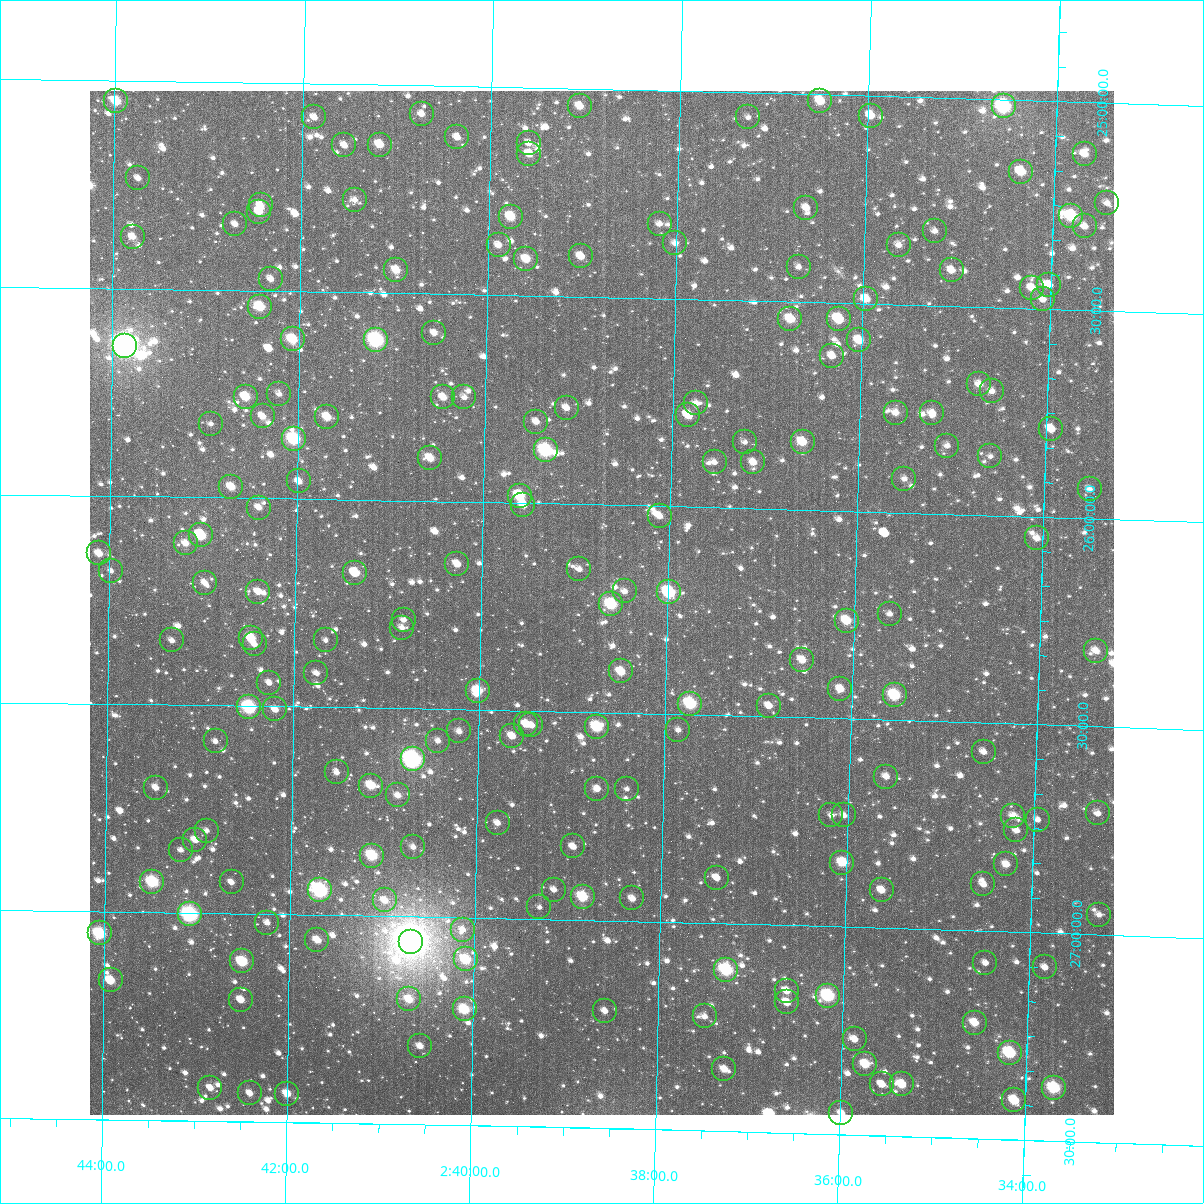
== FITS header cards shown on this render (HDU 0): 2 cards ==
NAXIS1  =                 1024
NAXIS2  =                 1024

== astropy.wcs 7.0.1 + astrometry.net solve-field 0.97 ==
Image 1024 x 1024 px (HDU 0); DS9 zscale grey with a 90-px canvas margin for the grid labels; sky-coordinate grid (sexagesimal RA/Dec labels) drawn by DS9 from the SOLVED WCS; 194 Tycho-2 reference stars matched to detected sources circled (green)
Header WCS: RA---TAN-SIP/DEC--TAN-SIP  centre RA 02:38:43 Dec +26:14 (39.68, +26.24 deg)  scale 8.66 arcsec/px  FOV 147.8' x 147.8'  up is +179 deg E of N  parity flipped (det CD > 0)
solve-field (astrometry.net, Tycho-2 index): VERIFIED the header's WCS against the Tycho-2 star catalogue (verified at 6 index scales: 16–194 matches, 0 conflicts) and refined it, rather than solving blind
Solved WCS: RA---TAN-SIP/DEC--TAN-SIP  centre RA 02:38:43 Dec +26:14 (39.68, +26.24 deg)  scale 8.66 arcsec/px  FOV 147.8' x 147.9'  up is +179 deg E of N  parity flipped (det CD > 0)
The solver's refit moves the header's centre by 0.48 arcsec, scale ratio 1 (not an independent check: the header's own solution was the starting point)
Tycho-2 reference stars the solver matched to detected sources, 194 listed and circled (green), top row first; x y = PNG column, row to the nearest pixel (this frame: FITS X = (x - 90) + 1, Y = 1024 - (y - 91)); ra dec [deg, ICRS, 3 dp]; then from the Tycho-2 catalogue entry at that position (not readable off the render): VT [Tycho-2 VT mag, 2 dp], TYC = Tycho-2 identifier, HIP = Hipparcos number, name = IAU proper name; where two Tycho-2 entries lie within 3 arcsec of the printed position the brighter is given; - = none
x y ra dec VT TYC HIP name
116 101 40.996 +25.050 9.90 1772-835-1 - -
820 101 39.127 +25.015 10.12 1771-537-1 - -
580 106 39.765 +25.042 10.77 1771-1018-1 - -
1004 106 38.640 +25.016 8.50 1771-524-1 11982 -
422 114 40.184 +25.069 11.97 1772-605-1 - -
871 116 38.992 +25.048 10.76 1771-296-1 - -
314 117 40.469 +25.082 11.78 1772-4-1 - -
748 117 39.317 +25.059 12.64 1771-368-1 - -
457 137 40.088 +25.123 11.40 1772-494-1 - -
529 143 39.898 +25.134 12.17 1772-500-1 - -
344 145 40.388 +25.148 11.44 1772-848-1 - -
380 145 40.294 +25.144 10.64 1772-40-1 - -
529 154 39.896 +25.160 10.91 1772-310-1 - -
1085 154 38.421 +25.125 11.47 1771-740-1 - -
1021 172 38.588 +25.171 10.17 1771-922-1 - -
138 178 40.935 +25.235 11.40 1772-37-1 - -
355 200 40.358 +25.279 11.59 1772-139-1 - -
1107 203 38.358 +25.240 12.11 1771-337-1 - -
261 205 40.608 +25.296 10.91 1772-964-1 - -
806 208 39.157 +25.273 11.67 1771-454-1 - -
259 212 40.611 +25.311 10.63 1772-669-1 - -
1071 216 38.451 +25.275 9.31 1771-547-1 - -
511 217 39.942 +25.311 9.99 1772-862-1 - -
235 224 40.675 +25.342 11.94 1772-659-1 - -
660 224 39.546 +25.321 12.17 1771-1215-1 - -
1085 226 38.415 +25.298 11.01 1771-502-1 - -
935 231 38.813 +25.320 11.87 1771-988-1 - -
133 237 40.948 +25.375 11.20 1772-344-1 - -
675 243 39.503 +25.367 12.25 1771-460-1 - -
499 245 39.973 +25.381 11.35 1772-222-1 - -
899 245 38.908 +25.357 11.55 1771-978-1 - -
581 256 39.754 +25.404 10.93 1771-994-1 - -
526 259 39.899 +25.413 10.59 1772-718-1 - -
799 267 39.173 +25.416 12.27 1771-1190-1 - -
396 270 40.244 +25.446 10.67 1772-732-1 - -
952 270 38.765 +25.414 11.11 1771-374-1 - -
271 279 40.578 +25.472 11.32 1772-969-1 - -
1049 285 38.506 +25.442 11.30 1771-641-1 - -
1032 288 38.550 +25.450 11.33 1771-569-1 - -
866 299 38.991 +25.488 10.76 1771-281-1 - -
1043 299 38.520 +25.477 11.53 1771-637-1 - -
260 307 40.606 +25.539 9.73 1772-271-1 - -
790 319 39.191 +25.542 10.19 1771-1210-1 - -
839 319 39.062 +25.539 9.80 1771-269-1 12131 -
434 333 40.140 +25.595 11.58 1772-293-1 - -
293 339 40.517 +25.616 9.76 1772-396-1 - -
376 340 40.295 +25.615 8.22 1772-976-1 12524 -
859 340 39.007 +25.589 10.58 1771-691-1 - -
125 346 40.964 +25.638 6.40 1772-41-1 12744 -
832 356 39.077 +25.628 11.09 1771-338-1 - -
979 384 38.682 +25.686 11.19 1771-505-1 - -
992 391 38.648 +25.702 11.66 1771-931-1 - -
279 394 40.551 +25.749 12.47 1772-202-1 - -
246 397 40.640 +25.757 10.13 1772-469-1 - -
443 397 40.112 +25.749 10.74 1772-6-1 - -
464 397 40.056 +25.748 12.39 1772-75-1 - -
696 403 39.437 +25.751 11.94 1771-658-1 - -
567 408 39.783 +25.769 11.55 1772-18-1 - -
896 413 38.903 +25.760 11.24 1771-1093-1 - -
932 413 38.805 +25.758 11.71 1771-1126-1 - -
688 415 39.457 +25.779 10.45 1771-780-1 - -
263 416 40.594 +25.803 11.38 1772-12-1 - -
327 417 40.421 +25.802 10.63 1772-885-1 - -
536 422 39.863 +25.804 11.43 1772-761-1 - -
211 424 40.732 +25.823 12.17 1772-919-1 - -
1051 429 38.487 +25.788 10.93 1771-562-1 - -
294 439 40.511 +25.856 8.84 1772-252-1 - -
745 442 39.304 +25.841 12.37 1771-636-1 - -
803 442 39.150 +25.836 10.35 1771-287-1 - -
947 446 38.763 +25.836 12.05 1771-837-1 - -
546 450 39.836 +25.872 8.80 1772-495-1 - -
990 456 38.647 +25.858 12.40 1771-1357-1 - -
430 458 40.144 +25.897 10.80 1772-44-1 - -
715 462 39.384 +25.891 11.96 1771-678-1 - -
753 462 39.280 +25.888 11.30 1771-731-1 - -
904 479 38.875 +25.918 11.77 1771-280-1 - -
299 481 40.494 +25.958 11.55 1772-368-1 - -
231 487 40.675 +25.973 10.57 1772-428-1 - -
1090 489 38.379 +25.930 12.02 1771-838-1 - -
520 496 39.903 +25.982 9.57 1772-254-1 - -
523 505 39.892 +26.005 11.22 1772-38-1 - -
259 508 40.600 +26.023 11.35 1772-427-1 - -
660 516 39.527 +26.024 11.28 1771-1247-1 - -
201 535 40.755 +26.092 10.12 1772-502-1 - -
1037 538 38.515 +26.052 11.66 1771-561-1 - -
186 543 40.795 +26.111 11.12 1772-551-1 - -
99 553 41.026 +26.139 11.40 1772-48-1 - -
457 564 40.066 +26.150 10.99 1772-261-1 - -
579 569 39.740 +26.156 12.21 1771-472-1 - -
111 571 40.993 +26.180 11.95 1772-720-1 - -
355 573 40.339 +26.175 10.61 1772-42-1 - -
205 583 40.742 +26.206 11.70 1772-845-1 - -
625 591 39.616 +26.207 11.90 1771-1008-1 - -
258 592 40.598 +26.225 11.13 1772-145-1 - -
669 592 39.497 +26.206 8.91 1771-238-1 12270 -
611 604 39.651 +26.239 9.40 1771-682-1 - -
890 614 38.904 +26.245 12.24 1771-1233-1 - -
404 620 40.208 +26.287 11.96 1776-1077-1 - -
847 621 39.019 +26.264 10.20 1775-1517-1 - -
402 628 40.211 +26.305 11.99 1776-915-1 - -
251 638 40.616 +26.337 10.02 1776-1028-1 - -
172 640 40.828 +26.346 12.13 1776-868-1 - -
326 640 40.415 +26.339 12.01 1776-1142-1 - -
255 644 40.606 +26.352 12.97 1776-1374-1 - -
1096 651 38.348 +26.317 11.38 1775-1495-1 - -
802 660 39.135 +26.361 11.00 1775-1214-1 - -
621 671 39.621 +26.400 10.53 1775-890-1 - -
316 673 40.441 +26.417 12.13 1776-1319-1 - -
269 683 40.565 +26.444 11.78 1776-1047-1 - -
840 689 39.030 +26.429 10.87 1775-1325-1 - -
478 691 40.004 +26.454 9.83 1776-1150-1 - -
895 695 38.884 +26.439 9.40 1775-1467-1 12061 -
690 704 39.432 +26.474 9.14 1775-1160-1 - -
769 706 39.221 +26.474 11.91 1775-1569-1 - -
249 707 40.618 +26.503 8.60 1776-1388-1 - -
275 709 40.548 +26.508 11.45 1776-1307-1 - -
526 724 39.873 +26.532 11.02 1776-912-1 - -
531 725 39.859 +26.534 11.33 1776-645-1 - -
597 727 39.682 +26.535 9.44 1775-1429-1 - -
678 730 39.463 +26.537 12.11 1775-937-1 - -
459 731 40.052 +26.553 11.59 1776-1166-1 - -
512 736 39.909 +26.561 11.15 1776-1369-1 - -
216 741 40.707 +26.587 12.26 1776-830-1 - -
438 741 40.109 +26.576 11.99 1776-1104-1 - -
984 752 38.640 +26.570 11.92 1775-1553-1 - -
413 759 40.176 +26.622 7.90 1776-934-1 12491 -
337 772 40.380 +26.657 11.47 1776-1192-1 - -
886 777 38.900 +26.636 11.40 1775-1172-1 - -
371 786 40.287 +26.687 10.06 1776-1088-1 - -
156 788 40.866 +26.700 11.14 1776-1163-1 - -
597 789 39.678 +26.684 12.48 1775-1058-1 - -
627 789 39.598 +26.682 12.31 1775-956-1 - -
398 795 40.214 +26.710 11.44 1776-1197-1 - -
1098 813 38.329 +26.709 11.93 1775-885-1 - -
831 815 39.046 +26.733 11.83 1775-848-1 - -
844 815 39.011 +26.732 12.06 1775-1350-1 - -
1013 816 38.555 +26.721 11.52 1775-1120-1 - -
1038 820 38.490 +26.728 11.97 1775-1500-1 - -
498 823 39.944 +26.771 11.42 1776-1279-1 - -
1016 830 38.546 +26.756 11.69 1775-1190-1 - -
207 831 40.727 +26.802 11.73 1776-985-1 - -
195 840 40.759 +26.824 11.02 1776-642-1 - -
573 846 39.739 +26.824 12.39 1775-1012-1 - -
413 847 40.170 +26.833 11.50 1776-1066-1 - -
181 850 40.796 +26.849 11.85 1776-944-1 - -
372 856 40.281 +26.855 9.38 1776-1148-1 - -
842 863 39.012 +26.846 10.23 1775-1128-1 - -
1006 864 38.570 +26.839 11.43 1775-1477-1 - -
717 878 39.349 +26.891 12.12 1775-983-1 - -
152 882 40.872 +26.927 8.91 1776-1061-1 12721 -
232 882 40.658 +26.926 11.61 1776-820-1 - -
983 884 38.630 +26.888 11.50 1775-985-1 - -
320 890 40.420 +26.941 8.27 1776-706-1 12571 -
554 890 39.788 +26.929 12.06 1776-655-1 - -
882 890 38.903 +26.910 10.88 1775-922-1 - -
583 897 39.710 +26.944 9.63 1775-854-1 - -
632 898 39.576 +26.946 12.13 1775-1203-1 - -
385 900 40.244 +26.963 11.44 1776-1217-1 - -
539 907 39.826 +26.972 13.30 1776-1099-1 - -
190 914 40.770 +27.004 8.10 1776-689-1 12696 -
1099 915 38.316 +26.952 11.62 1775-972-1 - -
267 923 40.560 +27.021 12.71 1776-849-1 - -
463 930 40.031 +27.029 11.53 1776-933-1 - -
100 933 41.013 +27.053 8.90 1776-1131-1 - -
317 940 40.425 +27.061 10.76 1776-941-1 - -
411 942 40.171 +27.061 5.31 1776-1396-1 12489 -
466 959 40.023 +27.101 9.76 1776-1256-1 - -
242 961 40.626 +27.115 9.36 1776-1134-1 - -
985 963 38.618 +27.077 12.47 1775-1278-1 - -
1045 967 38.457 +27.083 11.78 1775-993-1 - -
726 970 39.318 +27.112 8.69 1775-1082-1 12214 -
111 980 40.981 +27.165 10.19 1776-991-1 - -
787 991 39.152 +27.158 10.91 1775-997-1 - -
828 996 39.041 +27.167 8.71 1775-1281-1 12124 -
409 999 40.174 +27.199 10.46 1776-661-1 - -
241 1000 40.628 +27.207 11.07 1776-1350-1 - -
787 1002 39.151 +27.186 11.15 1775-1236-1 - -
465 1009 40.022 +27.222 9.69 1776-1190-1 - -
605 1011 39.643 +27.218 11.65 1775-1184-1 - -
705 1016 39.373 +27.225 11.61 1775-959-1 - -
975 1023 38.643 +27.222 10.59 1775-1204-1 - -
855 1039 38.966 +27.270 11.28 1775-1459-1 - -
420 1046 40.141 +27.312 11.35 1776-917-1 - -
1010 1053 38.545 +27.291 9.10 1775-1142-1 - -
865 1064 38.935 +27.329 10.30 1775-1299-1 - -
724 1069 39.316 +27.351 11.11 1775-904-1 - -
882 1084 38.889 +27.376 11.04 1775-249-1 - -
902 1084 38.835 +27.375 10.27 1775-339-1 - -
210 1088 40.707 +27.420 11.41 1776-397-1 - -
1054 1088 38.422 +27.372 9.00 1775-295-1 - -
250 1093 40.600 +27.432 11.30 1776-363-1 - -
287 1094 40.499 +27.431 10.50 1776-370-1 - -
1014 1100 38.529 +27.405 10.01 1775-265-1 - -
841 1113 38.996 +27.449 11.25 1775-309-1 - -